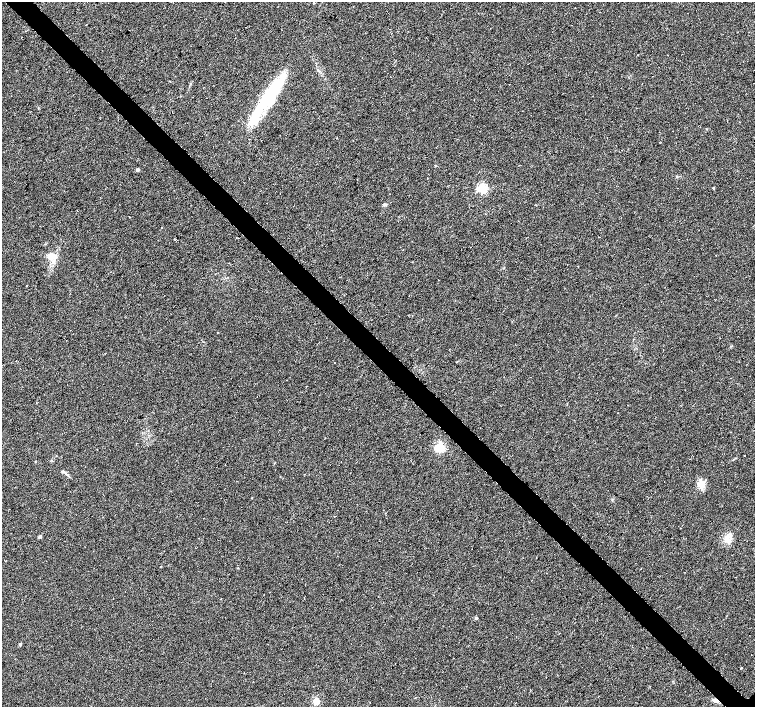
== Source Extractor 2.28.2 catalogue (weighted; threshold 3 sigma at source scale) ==
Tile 11 of 4 x 4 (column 3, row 3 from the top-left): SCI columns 3012-4516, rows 1561-2969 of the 6024 x 6005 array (HDU 1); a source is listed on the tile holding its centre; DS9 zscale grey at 2 x 2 block average (1 PNG px = mean of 2 x 2 image px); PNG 757 x 709 px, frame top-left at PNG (2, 2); no overlay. Shown black and unused: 4% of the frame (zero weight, under 3 of 6 exposures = <1% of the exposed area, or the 3 px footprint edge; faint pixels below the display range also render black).
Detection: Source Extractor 2.28.2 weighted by HDU 2 'WHT'; one run over the whole footprint, this tile lists its part. Background 0.00658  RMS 0.0039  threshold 0.0159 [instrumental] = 3 sigma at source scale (4.09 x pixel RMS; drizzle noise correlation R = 1.36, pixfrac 0.8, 0.0396/0.0396 arcsec/px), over >= 5 px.
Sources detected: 24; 1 inside a brighter object's white glare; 1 cosmic-ray / hot-pixel residue — not listed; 1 inside a brighter listed object's ellipse — not listed separately; the other 21 listed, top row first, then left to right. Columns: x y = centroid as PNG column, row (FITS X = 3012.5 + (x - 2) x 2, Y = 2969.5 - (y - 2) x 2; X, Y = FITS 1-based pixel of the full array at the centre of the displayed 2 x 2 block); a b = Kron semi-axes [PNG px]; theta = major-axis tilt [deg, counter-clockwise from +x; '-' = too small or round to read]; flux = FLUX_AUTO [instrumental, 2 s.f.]
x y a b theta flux
314 3 2 2 - 0.63
390 29 2 2 - 0.41
266 98 52 10 59 59
138 170 4 3 - 1.2
482 188 3 3 - 86
713 188 3 2 - 0.81
52 256 13 7 -9 7
731 346 3 2 - 0.45
439 447 3 3 - 96
63 471 5 3 - 1.5
701 485 10 9 - 6.9
40 536 4 3 - 1.6
726 539 8 6 -64 4.8
238 568 2 2 - 0.41
547 573 2 2 - 0.75
476 618 4 3 - 1
20 644 4 3 - 1
741 668 2 2 - 0.46
244 673 2 2 - 0.34
715 700 8 4 -24 2.7
316 701 3 3 - 32
Overlapping masked pixels (flux is a lower limit): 1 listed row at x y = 715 700
Isophote crosses this tile's border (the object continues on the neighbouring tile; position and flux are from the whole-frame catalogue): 1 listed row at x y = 314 3
Diffuse or blended objects may show on this block-average render without a row.